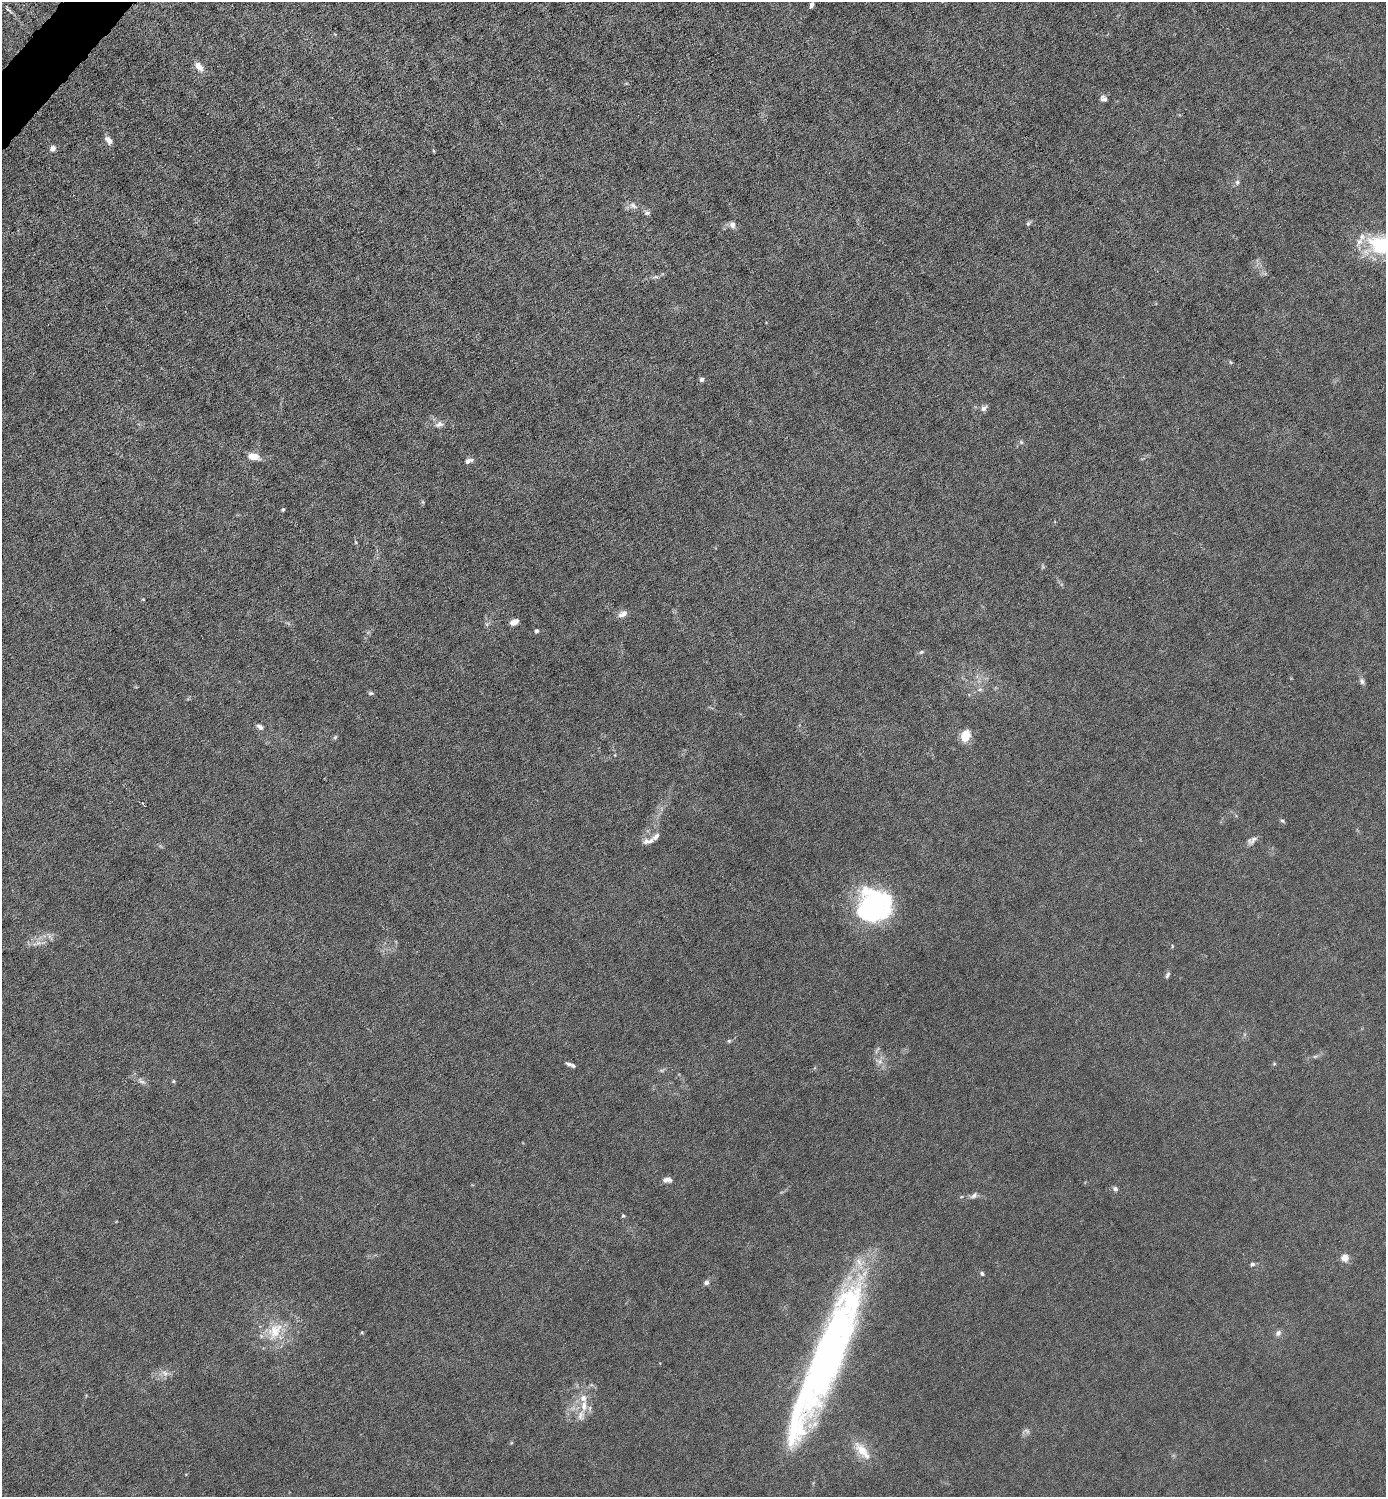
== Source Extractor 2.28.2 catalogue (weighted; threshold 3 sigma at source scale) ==
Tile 11 of 4 x 4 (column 3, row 3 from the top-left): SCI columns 2919-4302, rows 1496-2990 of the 5980 x 5980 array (HDU 1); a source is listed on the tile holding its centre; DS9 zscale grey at full resolution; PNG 1388 x 1499 px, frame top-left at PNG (2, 2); no overlay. Shown black and unused: <1% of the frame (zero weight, under 6 of 12 exposures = <1% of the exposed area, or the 3 px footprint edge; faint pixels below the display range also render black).
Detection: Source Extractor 2.28.2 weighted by HDU 2 'WHT'; one run over the whole footprint, this tile lists its part. Background 0.0145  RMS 0.0031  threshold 0.0127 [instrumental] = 3 sigma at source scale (4.09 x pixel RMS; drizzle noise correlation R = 1.36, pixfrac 0.8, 0.05/0.05 arcsec/px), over >= 5 px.
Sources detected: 66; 1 long thin detection or spike segment (spike, bleed or trail) — not listed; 5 inside a brighter listed object's ellipse — not listed separately; the other 60 listed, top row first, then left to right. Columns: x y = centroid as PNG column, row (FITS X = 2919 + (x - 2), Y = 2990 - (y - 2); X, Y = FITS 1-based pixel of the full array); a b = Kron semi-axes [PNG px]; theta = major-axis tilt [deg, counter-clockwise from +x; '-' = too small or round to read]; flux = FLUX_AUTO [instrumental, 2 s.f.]
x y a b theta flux
812 5 6 4 72 0.83
8 10 9 3 -29 0.55
199 66 13 7 -51 2.2
1104 99 8 6 -25 0.99
109 140 10 6 -51 1.6
53 148 7 6 - 1.1
1237 182 6 6 - 0.69
633 206 12 7 -30 1.4
647 213 8 6 -1 0.73
1028 223 7 5 69 0.54
732 225 9 7 -70 1.2
1382 246 42 25 -24 21
656 277 8 4 -1 0.6
702 379 5 5 - 0.71
984 408 10 6 39 1
439 424 13 8 11 1.5
1021 442 6 4 -47 0.42
253 456 15 8 -12 2.9
468 461 10 5 22 1.2
283 510 5 4 - 0.42
143 599 4 3 - 0.24
622 614 13 7 31 1.5
514 622 9 6 27 1.6
536 631 5 5 - 0.45
921 652 6 4 44 0.42
1362 681 8 6 -72 0.87
980 689 6 4 1 0.54
371 693 7 5 8 0.49
260 727 9 5 -38 1
965 736 13 9 69 4.6
335 737 6 4 45 0.42
143 803 4 3 - 0.28
1282 821 7 4 -27 0.47
656 836 14 6 45 1.2
1252 840 15 7 37 1.3
646 841 10 7 9 1.2
873 905 32 28 34 55
38 943 7 4 18 0.85
1167 975 10 4 61 0.62
729 1041 5 5 - 0.38
1315 1056 7 4 19 0.46
880 1061 7 6 - 1.1
569 1064 10 5 -22 0.98
141 1081 11 5 -35 1
173 1081 5 4 - 0.36
667 1180 12 6 -1 1.3
1115 1189 7 5 -17 0.75
974 1195 10 6 38 1
623 1216 5 4 - 0.39
1345 1258 7 7 - 2.5
1252 1264 5 5 - 0.68
982 1273 5 4 - 0.54
706 1283 7 6 - 0.81
275 1331 27 17 59 8
1278 1333 9 7 60 0.97
826 1360 147 31 68 140
165 1373 10 6 -50 1.3
584 1406 17 7 82 3.1
1027 1431 9 4 -35 0.64
862 1451 33 11 -49 5.2
Isophote crosses this tile's border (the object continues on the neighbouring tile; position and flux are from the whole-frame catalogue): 1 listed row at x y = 1382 246